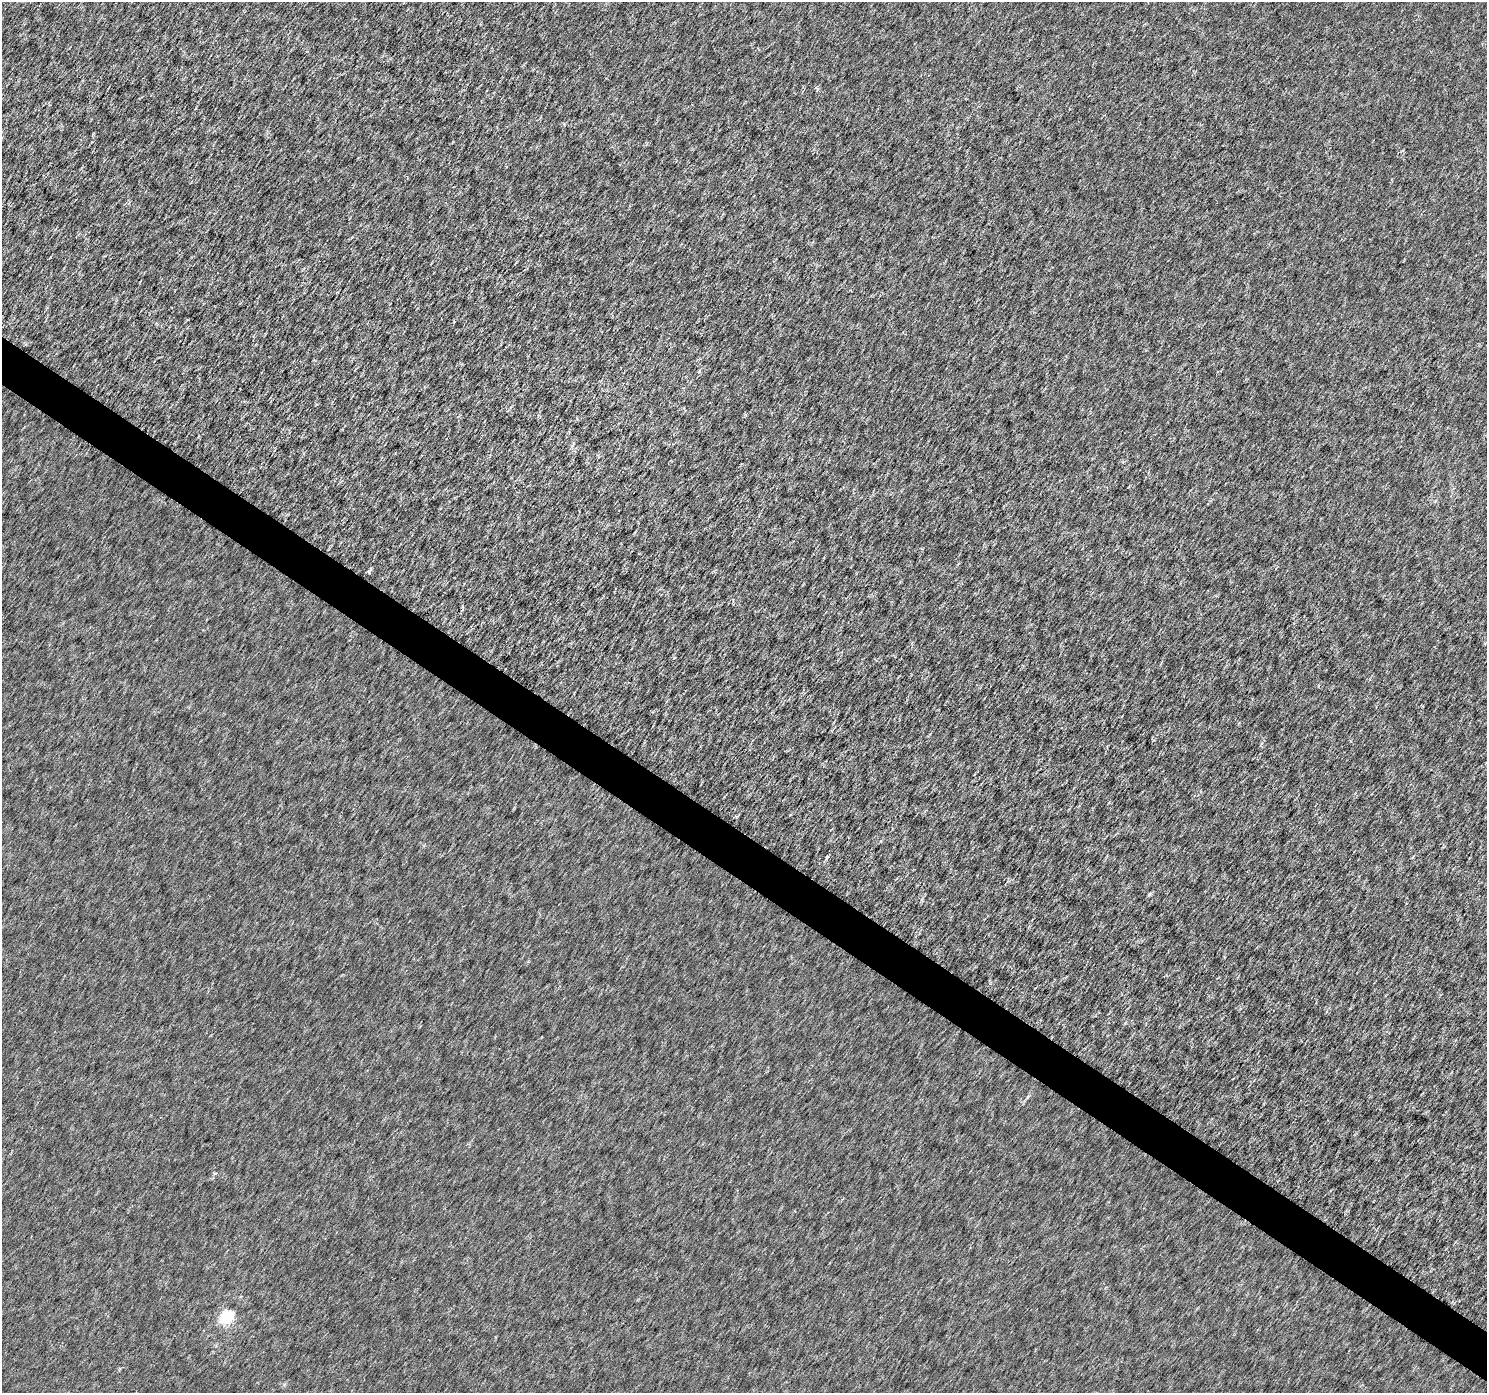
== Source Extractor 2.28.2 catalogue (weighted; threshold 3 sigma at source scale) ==
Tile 6 of 4 x 4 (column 2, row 2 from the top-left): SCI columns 1487-2971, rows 2968-4358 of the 5948 x 5997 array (HDU 1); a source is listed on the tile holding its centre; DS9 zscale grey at full resolution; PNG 1489 x 1395 px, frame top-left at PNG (2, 2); no overlay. Shown black and unused: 3% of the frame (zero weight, under 3 of 6 exposures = <1% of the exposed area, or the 3 px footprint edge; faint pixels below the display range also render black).
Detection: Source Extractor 2.28.2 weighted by HDU 2 'WHT'; one run over the whole footprint, this tile lists its part. Background -3.44e-05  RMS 0.0017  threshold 0.00692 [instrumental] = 3 sigma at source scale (4.09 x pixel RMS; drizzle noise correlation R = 1.36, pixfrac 0.8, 0.0396/0.0396 arcsec/px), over >= 5 px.
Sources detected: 4; all 4 listed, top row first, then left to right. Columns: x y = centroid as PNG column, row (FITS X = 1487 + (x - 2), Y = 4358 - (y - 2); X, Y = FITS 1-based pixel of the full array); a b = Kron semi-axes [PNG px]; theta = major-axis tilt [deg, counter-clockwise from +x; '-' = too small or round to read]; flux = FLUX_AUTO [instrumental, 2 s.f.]
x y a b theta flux
817 90 5 4 - 0.28
1150 894 6 4 23 0.22
214 1173 5 4 - 0.24
227 1317 10 8 35 6.8